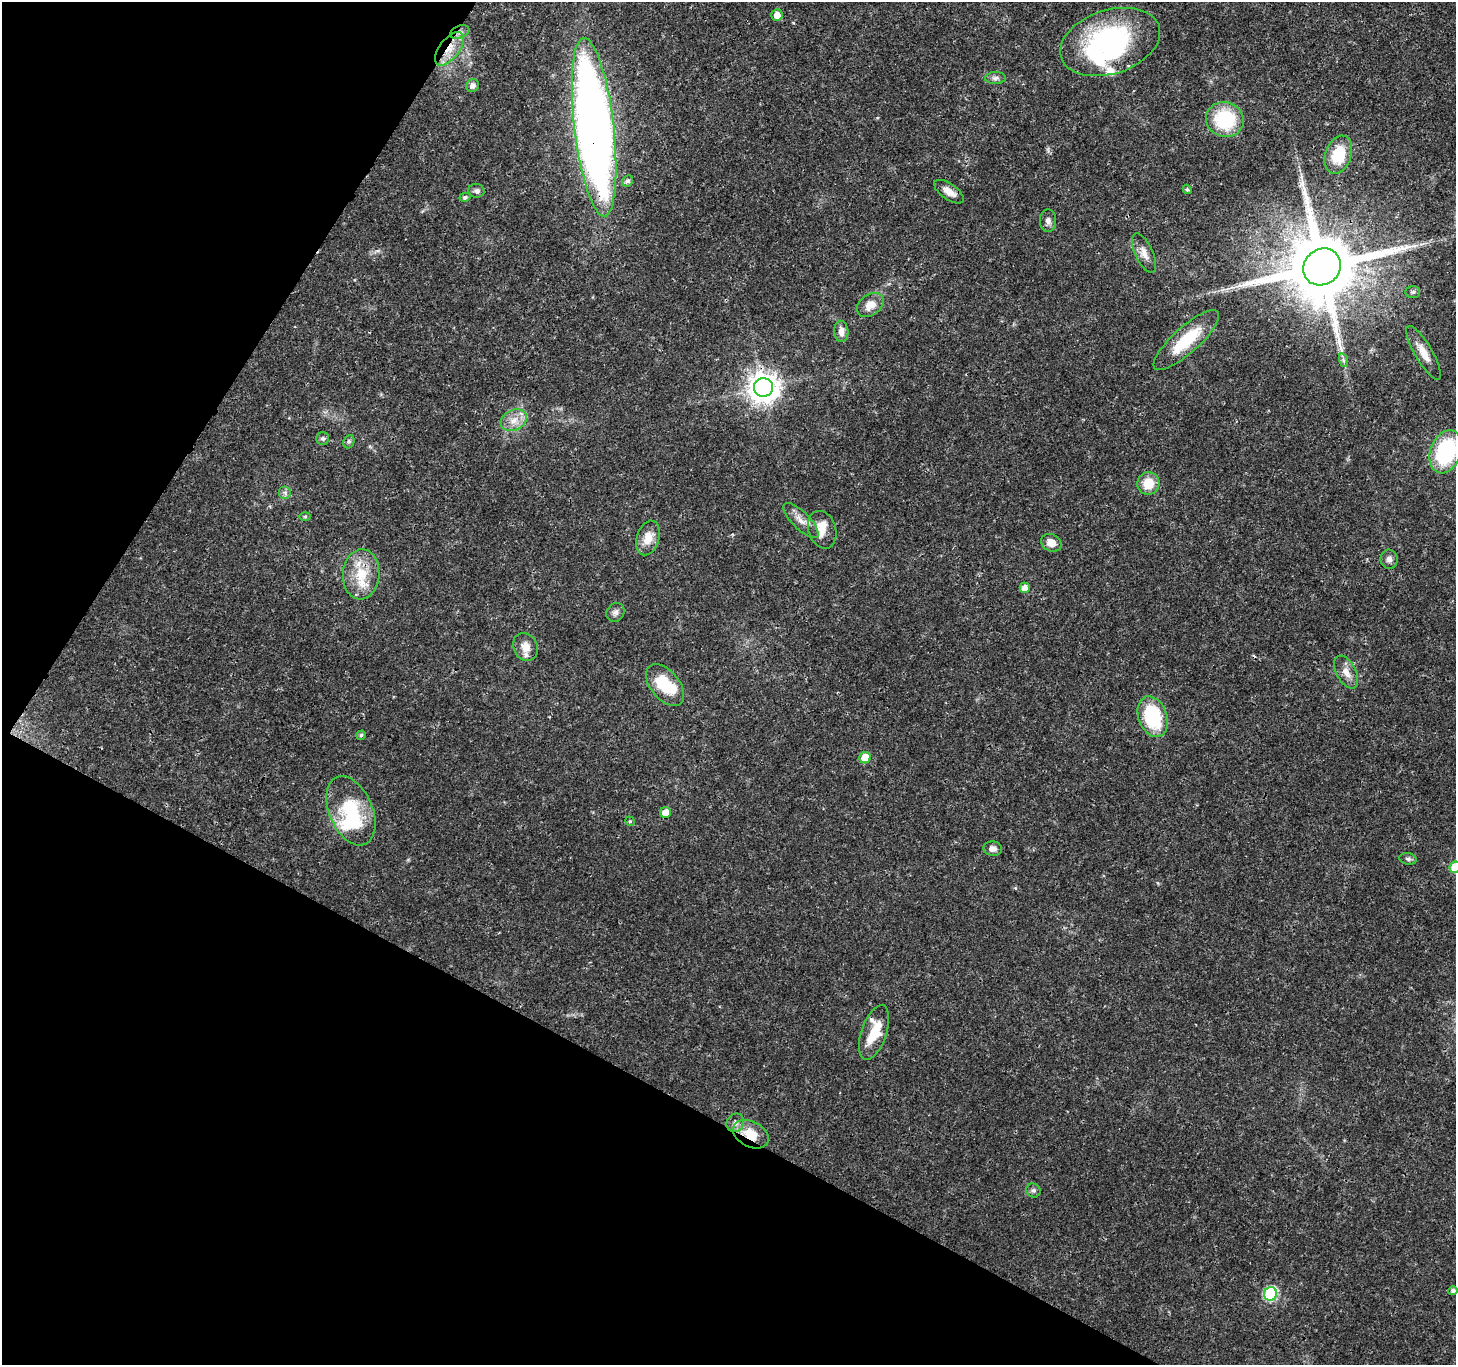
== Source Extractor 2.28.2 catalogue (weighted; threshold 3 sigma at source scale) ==
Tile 9 of 4 x 4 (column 1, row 3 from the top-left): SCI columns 7-1460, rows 1562-2924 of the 5835 x 5916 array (HDU 1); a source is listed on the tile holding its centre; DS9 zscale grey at full resolution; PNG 1458 x 1367 px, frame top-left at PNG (2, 2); each listed source drawn as its Kron ellipse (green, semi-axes under 4 px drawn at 4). Shown black and unused: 27% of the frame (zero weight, under 3 of 4 exposures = <1% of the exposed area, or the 3 px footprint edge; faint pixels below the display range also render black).
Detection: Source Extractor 2.28.2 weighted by HDU 2 'WHT'; one run over the whole footprint, this tile lists its part. Background 0.0187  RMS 0.0017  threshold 0.00782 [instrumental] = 3 sigma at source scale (4.5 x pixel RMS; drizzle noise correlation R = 1.50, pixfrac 1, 0.0396/0.0396 arcsec/px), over >= 5 px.
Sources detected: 64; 3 inside a brighter object's white glare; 1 cosmic-ray / hot-pixel residue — neither listed nor drawn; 3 inside a brighter listed object's ellipse — not listed separately; the other 57 listed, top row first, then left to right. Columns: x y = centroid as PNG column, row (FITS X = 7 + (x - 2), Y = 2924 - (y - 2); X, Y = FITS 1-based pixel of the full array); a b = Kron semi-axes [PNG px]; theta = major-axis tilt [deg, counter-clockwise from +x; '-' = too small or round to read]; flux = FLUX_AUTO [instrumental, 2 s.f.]
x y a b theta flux
777 15 6 5 - 1.5
460 32 10 6 21 0.79
1110 42 51 32 18 31
449 49 19 10 52 3.1
995 78 10 6 1 0.63
473 86 7 6 - 0.86
1225 120 19 17 -20 11
594 127 90 20 -83 190
1338 155 20 13 71 6.4
627 181 6 5 - 0.51
1187 189 5 4 - 0.28
476 191 8 7 - 0.58
949 192 17 7 -35 1.6
465 197 5 4 - 0.52
1048 221 11 8 -90 0.76
1144 253 21 9 -65 1.6
1322 267 19 17 41 2200
1413 292 7 6 - 0.36
870 305 14 10 34 2
841 331 11 7 -86 1.2
1186 340 42 13 42 7.8
1424 353 31 8 -60 2.5
1343 360 7 4 -71 0.39
763 387 9 9 - 240
514 420 14 10 27 2
323 438 6 6 - 0.39
349 442 7 5 68 0.33
1446 452 22 15 69 17
1148 483 11 11 - 3.4
285 493 6 6 - 0.5
305 516 6 4 0 0.23
801 521 23 8 -45 1.8
822 530 19 13 -73 2.6
648 538 18 11 72 2.6
1051 543 11 8 -26 1.6
1389 559 9 8 - 0.78
361 574 25 18 86 5.6
1025 588 5 5 - 1.3
615 612 10 8 50 0.69
525 647 14 12 -63 2
1346 672 18 9 -63 1.7
665 685 24 14 -51 6.8
1153 717 21 14 -71 12
361 735 5 4 - 0.33
865 758 6 5 - 4.2
351 811 36 21 -67 11
666 813 5 5 - 2.1
630 821 5 4 - 0.26
993 849 9 7 -6 0.95
1408 859 8 5 -9 0.45
1455 867 6 6 - 6.1
874 1032 29 12 71 5.4
735 1123 9 8 - 0.96
751 1134 19 12 -27 4
1033 1190 7 6 - 0.48
1453 1291 5 4 - 0.61
1271 1294 7 6 - 23
Overlapping masked pixels (flux is a lower limit): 6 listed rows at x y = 460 32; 449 49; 594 127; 1322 267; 361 574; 751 1134
Isophote crosses this tile's border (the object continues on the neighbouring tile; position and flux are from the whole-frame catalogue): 2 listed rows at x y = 1446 452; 1455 867